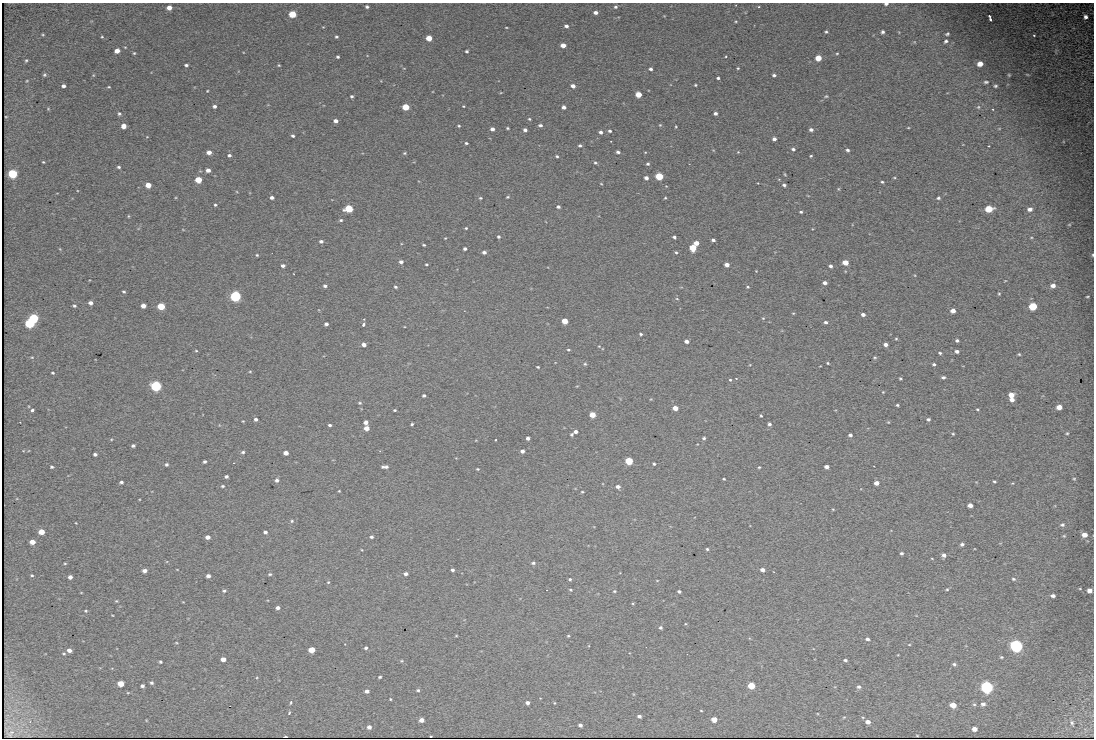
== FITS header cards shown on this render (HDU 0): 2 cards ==
NAXIS1  =                 1092
NAXIS2  =                  736

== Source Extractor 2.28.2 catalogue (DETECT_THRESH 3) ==
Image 1092 x 736 px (HDU 0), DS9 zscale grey, 1 PNG px = 1 image px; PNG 1096 x 740 px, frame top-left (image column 1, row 736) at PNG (2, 3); no overlay
Background 2270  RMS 32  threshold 94.8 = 3 sigma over >= 5 px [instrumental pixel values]
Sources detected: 348; all 348 listed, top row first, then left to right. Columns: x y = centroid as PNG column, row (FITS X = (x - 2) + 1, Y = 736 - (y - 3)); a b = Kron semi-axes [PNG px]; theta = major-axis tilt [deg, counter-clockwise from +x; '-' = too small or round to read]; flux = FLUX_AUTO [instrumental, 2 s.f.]
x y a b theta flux
886 4 5 3 - 4600
367 7 4 3 - 3900
615 7 4 3 - 3300
759 7 3 2 - 2500
169 8 4 4 - 16000
595 13 4 3 - 7700
292 14 5 4 - 71000
1085 17 4 3 - 6800
990 18 7 3 -73 4700
736 21 4 3 - 1800
566 26 4 3 - 6100
323 27 4 3 - 1500
506 27 3 2 - 1500
826 32 3 3 - 2700
883 32 4 3 - 4300
947 34 5 4 - 3400
43 35 3 3 - 2200
1034 35 3 2 - 1600
102 37 4 4 - 2100
336 37 3 3 - 3200
429 38 4 4 - 37000
946 41 5 4 - 4400
563 45 4 4 - 20000
125 47 4 2 - 1600
117 51 4 4 - 18000
467 51 3 3 - 3300
134 53 4 4 - 2400
837 53 4 3 - 2000
726 56 3 3 - 2100
338 57 3 3 - 3200
818 58 5 4 - 37000
26 60 4 3 - 2600
980 64 5 4 - 17000
186 65 4 3 - 4400
279 65 3 3 - 2000
738 68 4 3 - 2100
651 69 3 3 - 5000
1027 74 5 3 - 1600
44 75 5 5 - 3300
93 75 5 4 - 2000
774 75 4 3 - 4000
1009 75 3 3 - 2100
718 78 3 3 - 4100
27 81 3 2 - 1600
986 82 7 4 6 4100
695 85 3 2 - 2300
63 86 4 3 - 7100
573 86 4 3 - 11000
995 86 4 4 - 3400
109 87 5 3 - 2200
207 91 3 2 - 1600
638 94 4 4 - 41000
352 96 3 3 - 3600
826 96 5 4 - 2700
214 106 4 3 - 5400
463 106 2 2 - 1700
406 107 5 4 - 60000
564 107 4 4 - 8600
978 107 6 5 - 3700
48 109 4 3 - 1800
993 109 3 3 - 2000
715 113 4 3 - 6200
119 114 5 5 - 3700
6 117 3 2 - 1500
529 119 4 3 - 2300
336 121 4 3 - 9700
540 125 5 4 - 5200
660 125 4 4 - 2200
123 126 4 4 - 17000
459 126 4 3 - 2400
676 127 3 2 - 1900
507 128 3 3 - 2600
908 128 4 3 - 1700
492 129 4 4 - 8600
525 130 4 3 - 6500
811 130 4 4 - 6700
610 131 4 3 - 4100
600 132 4 4 - 6200
293 136 3 3 - 4200
774 139 4 3 - 6800
466 143 4 3 - 2900
580 145 4 4 - 3600
989 146 3 2 - 4300
793 149 4 3 - 4600
847 150 4 4 - 4400
209 152 4 4 - 14000
618 152 4 3 - 5400
645 152 4 3 - 1400
738 152 3 3 - 1700
404 153 5 4 - 2600
229 155 4 4 - 4100
557 156 3 3 - 3100
811 156 4 3 - 2200
43 162 3 2 - 2000
595 163 5 3 - 3100
648 164 4 3 - 3500
119 167 4 3 - 3300
208 170 4 4 - 12000
12 174 5 5 - 190000
785 174 4 3 - 2100
659 176 5 4 - 110000
646 178 4 4 - 8500
894 178 4 3 - 1700
198 180 5 4 - 52000
882 182 4 3 - 2800
758 183 2 2 - 1400
601 184 4 3 - 1500
148 185 4 4 - 26000
784 185 4 3 - 4800
838 189 5 3 - 2000
272 197 4 3 - 6800
508 197 4 3 - 2200
480 198 5 4 - 2600
665 198 4 3 - 2000
938 198 4 4 - 3300
215 205 3 3 - 2700
558 207 4 3 - 4900
349 209 5 4 - 110000
989 209 6 4 7 65000
1030 209 6 5 - 9200
801 212 3 3 - 3300
128 216 4 3 - 1900
341 220 4 3 - 3000
1069 225 5 3 - 1700
466 228 3 3 - 2200
498 237 3 3 - 3300
674 237 4 3 - 4400
1031 237 5 3 - 1900
445 238 3 3 - 1500
713 240 4 3 - 5700
321 241 5 4 - 5600
696 243 4 4 - 20000
424 245 3 3 - 2500
693 248 5 4 - 63000
60 249 5 3 - 1800
465 249 3 3 - 5000
484 252 4 4 - 6900
676 252 4 3 - 2700
257 255 3 3 - 2400
1093 255 3 2 - 1800
401 262 4 4 - 6700
845 262 4 4 - 35000
426 264 3 2 - 2300
727 265 4 4 - 15000
283 266 4 4 - 6000
831 266 3 3 - 5900
756 271 2 2 - 1200
1005 281 4 2 - 1300
825 283 4 3 - 9000
1053 285 6 5 - 9400
325 286 4 4 - 4300
395 287 4 3 - 3100
748 287 4 3 - 2200
124 292 4 3 - 2900
999 294 4 3 - 2000
235 296 5 5 - 380000
1087 296 3 2 - 1800
677 299 5 3 - 1800
91 303 4 4 - 8200
74 306 4 4 - 3500
143 306 4 4 - 14000
161 306 5 4 - 77000
1033 306 5 5 - 93000
953 311 4 4 - 15000
793 313 4 3 - 1800
863 314 4 3 - 8700
34 318 5 4 - 220000
763 318 4 4 - 2200
364 319 3 2 - 1500
565 321 4 4 - 36000
826 322 4 4 - 4500
30 323 5 4 - 190000
326 324 4 3 - 5900
363 324 4 3 - 3700
641 334 3 3 - 3000
896 339 4 3 - 2000
957 340 4 3 - 4400
686 341 4 3 - 9500
364 344 4 4 - 9100
886 344 4 4 - 11000
599 346 4 4 - 1600
568 350 5 3 - 2500
196 351 4 3 - 1900
957 351 4 3 - 6400
940 353 4 3 - 3000
1019 354 4 3 - 2300
32 357 5 3 - 2100
875 357 5 4 - 2600
828 363 3 2 - 2200
585 364 4 4 - 2900
934 364 4 3 - 3400
538 367 3 3 - 2300
250 372 5 3 - 1900
53 373 4 3 - 2500
943 377 4 3 - 4800
736 378 3 2 - 1200
900 379 4 3 - 2300
730 380 3 3 - 3100
156 386 5 5 - 370000
883 392 4 3 - 1600
424 395 3 3 - 3700
1011 395 5 4 - 21000
1012 400 5 4 - 9900
360 403 5 3 - 2600
897 405 3 3 - 3000
1059 407 5 4 - 18000
675 408 4 4 - 19000
977 409 4 3 - 2100
32 410 3 3 - 13000
395 410 3 3 - 2500
592 415 4 4 - 36000
761 416 3 3 - 2200
256 419 4 3 - 5600
928 419 4 4 - 3800
243 421 3 2 - 1600
366 422 4 4 - 11000
888 422 4 3 - 1800
412 424 3 3 - 2800
769 424 3 3 - 5000
330 425 3 3 - 3600
367 428 4 4 - 17000
576 431 4 4 - 6400
1067 433 4 4 - 2700
953 434 3 3 - 2100
572 435 3 3 - 2700
850 435 4 3 - 6300
528 438 4 3 - 5900
704 438 4 3 - 3100
496 440 3 2 - 2700
133 446 4 3 - 4500
522 451 4 4 - 6800
243 452 4 3 - 3600
286 453 4 4 - 12000
95 454 4 3 - 4700
629 461 5 4 - 96000
205 462 4 3 - 4100
234 463 3 2 - 1900
166 464 3 3 - 3700
654 464 3 3 - 2800
52 467 3 3 - 3200
385 467 7 3 2 6800
759 467 3 3 - 2200
826 467 4 4 - 10000
478 469 3 3 - 2100
226 476 3 3 - 4500
724 479 3 3 - 2100
1074 479 4 4 - 2300
277 480 5 4 - 5600
994 481 3 3 - 2800
121 482 4 3 - 4600
876 483 4 4 - 16000
1012 483 4 3 - 1800
222 486 5 4 - 2900
618 487 4 4 - 7400
339 491 3 2 - 1700
582 492 3 3 - 2000
970 505 4 4 - 13000
833 509 4 3 - 1800
292 521 5 4 - 3100
76 523 3 2 - 1300
1062 525 6 5 - 4900
41 532 5 4 - 33000
265 532 4 3 - 5400
1084 535 5 4 - 14000
1064 536 5 4 - 2400
208 537 4 4 - 11000
371 537 4 4 - 4100
32 542 4 4 - 20000
962 544 4 4 - 4600
707 549 3 3 - 2800
901 553 3 3 - 4100
944 555 4 4 - 7200
932 559 3 2 - 1300
65 563 4 3 - 2000
533 563 5 4 - 4100
452 570 3 3 - 4200
762 570 4 4 - 9600
145 571 4 4 - 9500
270 574 5 4 - 2800
406 574 4 3 - 6500
32 575 4 3 - 2700
208 576 4 4 - 7800
70 577 4 4 - 9400
570 579 4 3 - 2800
1013 579 6 4 -17 3300
657 580 4 3 - 1400
328 582 5 4 - 2500
947 589 4 4 - 2200
1080 589 4 3 - 1600
547 590 3 2 - 3200
570 590 4 3 - 2500
1089 590 5 4 - 11000
224 591 5 4 - 3200
614 591 4 3 - 2300
679 591 4 3 - 4200
1053 596 5 3 - 5700
116 601 4 4 - 1900
633 603 4 3 - 1900
278 608 4 3 - 6900
86 611 4 3 - 2200
661 628 4 4 - 3700
456 636 3 2 - 1600
568 636 4 3 - 2100
867 639 4 3 - 5500
176 643 4 3 - 1800
909 645 4 2 - 1500
1016 646 6 5 - 690000
366 648 4 4 - 3700
69 650 4 4 - 11000
312 650 5 4 - 42000
64 654 4 3 - 2200
1001 657 3 3 - 2100
223 659 4 4 - 15000
845 660 4 3 - 3800
402 661 5 4 - 2300
160 662 3 3 - 2800
954 664 4 3 - 3800
380 677 4 3 - 2900
151 683 4 4 - 3800
121 684 5 4 - 35000
142 686 4 3 - 5700
751 686 5 4 - 65000
859 687 5 4 - 5100
987 687 6 5 - 570000
418 690 5 4 - 3100
367 691 4 4 - 7800
128 693 5 3 - 2000
390 699 3 3 - 1800
291 702 4 3 - 2400
527 703 4 4 - 7300
554 703 4 3 - 1500
974 704 5 4 - 2800
983 704 6 5 - 6100
953 705 5 4 - 31000
701 711 3 2 - 1600
289 713 4 3 - 2200
639 716 4 3 - 5800
844 717 5 3 - 2000
863 717 5 3 - 1900
714 719 4 4 - 30000
421 720 4 4 - 13000
868 722 4 4 - 13000
1072 723 6 4 -70 3900
580 725 4 4 - 6500
369 727 4 4 - 8700
974 729 5 4 - 12000
431 736 3 2 - 1700
917 736 3 2 - 1400
At the frame edge (FLAGS 8, measured only in part): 2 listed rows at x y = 886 4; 1093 255